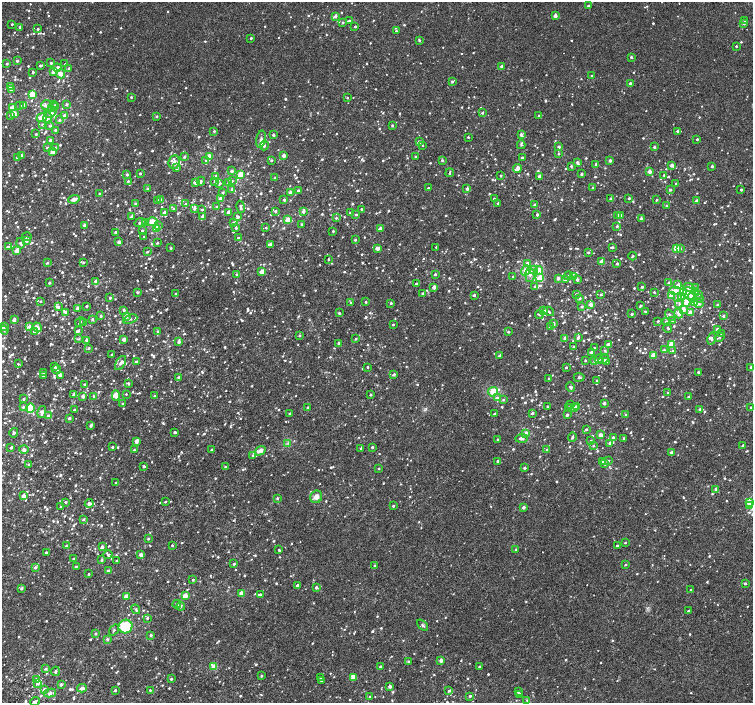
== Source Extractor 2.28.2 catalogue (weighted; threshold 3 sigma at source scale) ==
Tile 7 of 4 x 4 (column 3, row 2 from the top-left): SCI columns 3063-4563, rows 3023-4423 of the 6113 x 6113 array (HDU 1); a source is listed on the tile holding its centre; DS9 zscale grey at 2 x 2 block average (1 PNG px = mean of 2 x 2 image px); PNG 755 x 705 px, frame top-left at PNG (2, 2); each listed source drawn as its Kron ellipse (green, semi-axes under 4 px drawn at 4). Shown black and unused: <1% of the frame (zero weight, under 2 of 3 exposures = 3% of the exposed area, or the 3 px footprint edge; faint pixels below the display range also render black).
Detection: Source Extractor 2.28.2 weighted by HDU 2 'WHT'; one run over the whole footprint, this tile lists its part. Background 0.00133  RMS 0.0029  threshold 0.0128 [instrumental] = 3 sigma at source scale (4.5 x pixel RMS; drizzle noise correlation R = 1.50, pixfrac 1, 0.0396/0.0396 arcsec/px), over >= 5 px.
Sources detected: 1420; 1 cosmic-ray / hot-pixel residue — neither listed nor drawn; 7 coinciding with a brighter row at this scale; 38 inside a brighter listed object's ellipse — not listed separately; of the other 1374, all 500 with FLUX_AUTO >= 0.736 (the completeness limit of this list) listed and drawn (874 fainter detections not listed), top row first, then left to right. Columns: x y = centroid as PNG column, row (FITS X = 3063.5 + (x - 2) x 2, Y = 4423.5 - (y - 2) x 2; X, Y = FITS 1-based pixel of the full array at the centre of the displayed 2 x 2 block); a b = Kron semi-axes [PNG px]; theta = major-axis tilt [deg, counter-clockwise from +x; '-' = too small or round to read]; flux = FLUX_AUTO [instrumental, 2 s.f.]
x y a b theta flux
588 6 2 2 - 1.3
335 16 4 3 - 2.3
555 16 2 2 - 4.5
349 20 3 3 - 0.82
745 20 3 2 - 0.8
343 22 3 3 - 0.76
744 23 3 3 - 1.3
12 24 2 2 - 0.76
20 27 2 2 - 1.7
355 27 2 2 - 0.95
38 29 2 2 - 0.98
396 31 3 3 - 0.85
251 38 2 2 - 1
419 40 3 3 - 0.81
736 46 2 2 - 0.96
631 57 2 2 - 1.4
17 61 2 2 - 1.5
51 63 2 2 - 1
7 64 2 2 - 1.5
65 64 3 2 - 0.82
40 66 3 2 - 1.5
502 66 2 2 - 2.6
57 68 4 2 - 2.6
69 68 3 3 - 0.8
33 72 2 2 - 1
54 72 3 3 - 3.2
61 74 4 4 - 2.9
592 76 2 2 - 0.81
452 81 3 2 - 1.1
630 83 2 2 - 2
11 87 4 3 - 6
11 90 3 2 - 1.7
32 94 3 3 - 17
131 97 2 2 - 0.87
347 98 2 2 - 0.75
66 104 2 2 - 1.7
24 105 3 2 - 2.1
20 106 3 3 - 0.79
47 106 6 5 - 3.6
53 106 6 4 61 1.8
56 106 3 2 - 6.8
12 108 3 2 - 6
50 112 7 5 38 4.3
14 113 3 2 - 5.8
482 113 2 2 - 1.3
11 115 2 2 - 2.6
65 116 3 3 - 3
156 116 2 2 - 0.89
539 116 2 2 - 0.97
42 117 5 3 - 7.8
47 118 6 4 87 2.6
59 120 4 3 - 0.97
42 125 3 3 - 1.3
392 125 2 2 - 1.1
49 126 4 3 - 0.78
55 130 3 3 - 0.76
214 131 3 3 - 0.93
678 131 2 2 - 1.9
36 134 2 2 - 0.95
521 134 2 2 - 2.7
273 135 2 2 - 2.2
468 137 2 2 - 0.92
261 139 9 4 79 2.9
697 139 2 2 - 0.95
50 140 2 2 - 2.9
419 142 2 2 - 2.2
264 145 5 3 - 1.7
422 145 2 2 - 0.8
521 145 4 3 - 0.88
559 147 2 2 - 1.7
654 147 2 2 - 1.5
47 148 3 3 - 0.76
55 148 3 3 - 1.1
53 151 3 2 - 6.5
558 154 2 2 - 1
22 155 3 2 - 1.6
284 156 2 2 - 4.8
184 157 3 2 - 1.5
209 157 3 2 - 12
415 157 2 2 - 1
522 157 2 2 - 1.1
17 158 2 2 - 1.9
206 160 4 3 - 0.85
271 160 3 3 - 0.95
442 160 2 2 - 1.2
610 160 3 2 - 2
174 162 7 5 80 2.7
577 162 3 3 - 1.3
596 164 3 2 - 1.5
672 165 2 2 - 3
571 166 2 2 - 1.1
712 166 2 2 - 1.7
177 168 3 2 - 1.3
517 168 4 3 - 4
232 171 2 2 - 1.7
649 171 2 2 - 4.9
140 173 2 2 - 0.96
450 173 4 2 - 1.1
127 174 3 2 - 1.3
582 174 2 2 - 1.4
241 175 3 3 - 20
664 175 2 2 - 0.77
216 176 3 2 - 1.8
501 176 2 2 - 0.95
539 177 2 2 - 4.3
275 178 2 2 - 0.88
128 181 2 2 - 0.86
201 181 4 2 - 0.83
215 181 2 2 - 3.1
232 181 3 2 - 0.77
195 182 2 2 - 4.9
220 183 2 2 - 1.4
228 183 3 3 - 1.4
676 184 2 2 - 1.1
148 188 3 3 - 1.2
428 188 2 2 - 0.86
593 188 2 2 - 1.3
232 189 3 3 - 1.9
467 189 2 2 - 2.7
298 190 3 2 - 0.88
670 190 3 2 - 1.2
741 190 2 2 - 1.1
223 192 3 2 - 1.2
290 193 2 2 - 2.9
100 194 4 3 - 0.8
221 198 3 2 - 5.9
629 198 2 2 - 0.91
74 199 6 4 17 3.2
494 199 2 2 - 1.1
611 199 2 2 - 1.1
161 200 3 3 - 0.77
284 200 3 3 - 1.3
657 200 3 2 - 0.74
158 201 3 2 - 1.4
697 201 2 2 - 2.4
135 203 3 2 - 0.79
498 203 2 2 - 0.98
186 204 3 2 - 1.2
535 205 2 2 - 1.7
667 206 2 2 - 1.2
217 207 3 3 - 0.94
241 207 6 2 -79 1.3
194 208 3 3 - 1.7
173 209 3 3 - 1.3
202 209 3 2 - 0.94
361 209 2 2 - 0.99
275 211 2 2 - 1.3
303 211 4 2 - 2.2
164 212 3 2 - 1.9
228 212 2 2 - 2.8
350 213 3 3 - 0.98
356 215 2 2 - 1
537 215 2 2 - 1.5
618 215 3 2 - 0.85
621 215 2 2 - 1.2
132 217 2 2 - 2.2
203 217 2 2 - 3.6
238 217 3 3 - 1.4
336 218 3 3 - 0.91
641 218 2 2 - 2.1
288 220 3 3 - 13
152 222 5 3 - 7.1
140 223 6 3 23 1.5
146 223 3 3 - 0.86
233 223 3 3 - 1.3
84 225 2 2 - 2.5
302 225 2 2 - 1.4
158 226 3 3 - 1.3
617 226 3 2 - 0.99
266 227 3 3 - 0.74
236 228 3 2 - 1.6
156 229 3 2 - 14
380 229 2 2 - 4.7
142 230 2 2 - 1
333 231 2 2 - 0.85
116 232 2 2 - 2.5
27 236 4 4 - 0.89
144 237 2 2 - 0.93
238 238 2 2 - 0.79
355 240 2 2 - 1.1
27 241 4 3 - 1.8
119 242 2 2 - 4.1
20 243 5 3 - 1.5
157 243 2 2 - 1
270 244 3 2 - 1.9
8 247 3 3 - 0.86
436 247 2 2 - 0.75
612 247 4 2 - 1.1
171 248 2 2 - 0.9
377 248 4 2 - 3.7
676 248 3 2 - 13
680 249 3 3 - 1.1
17 250 3 2 - 8.6
147 252 3 3 - 0.76
588 252 3 2 - 1.1
633 256 4 2 - 0.84
328 259 3 2 - 0.77
83 262 3 3 - 0.74
602 262 3 2 - 10
47 263 3 2 - 0.91
527 263 4 3 - 1.7
617 264 2 2 - 1.4
526 270 5 3 - 12
534 270 4 4 - 1.2
539 271 4 3 - 7.9
261 272 3 3 - 2.1
236 274 3 3 - 1
435 274 2 2 - 1.6
530 275 7 5 88 3.1
568 276 4 2 - 1.2
574 276 3 3 - 0.88
513 277 2 2 - 5.5
540 278 3 3 - 7.6
558 278 2 2 - 2.7
565 279 3 3 - 1.6
577 279 3 2 - 2.1
96 281 3 3 - 1.9
49 283 2 2 - 1.6
669 283 2 2 - 1.8
416 284 2 2 - 1.6
678 285 3 3 - 3.1
434 287 2 2 - 4.2
535 287 3 3 - 1.2
642 287 2 2 - 1.3
689 287 5 3 - 4
695 288 3 3 - 1.2
675 291 6 4 -3 6
137 292 2 2 - 1.4
654 292 2 2 - 1
695 292 3 3 - 3
422 293 3 2 - 1.1
684 293 3 3 - 23
689 293 6 5 - 3.7
175 294 2 2 - 0.76
576 294 3 2 - 0.79
474 295 3 2 - 0.83
601 295 2 2 - 0.86
698 295 3 3 - 0.85
671 296 3 2 - 6.9
677 297 4 4 - 1.3
682 297 4 3 - 7.2
692 297 4 3 - 10
110 298 2 2 - 1
580 298 2 2 - 1.3
699 298 3 3 - 1.1
40 301 2 2 - 0.81
366 302 2 2 - 0.96
686 302 4 3 - 5.1
351 303 3 3 - 1.1
391 303 2 2 - 1.1
694 303 3 3 - 10
699 303 5 3 - 1.7
590 304 3 2 - 4.6
679 304 5 3 - 1.4
641 305 3 2 - 0.96
717 305 3 3 - 0.78
86 306 2 2 - 1.1
582 306 3 3 - 0.98
58 307 3 3 - 1.7
78 309 3 3 - 2.5
683 309 3 3 - 5.6
124 310 2 2 - 1.4
543 311 4 2 - 3.7
549 311 5 3 - 0.91
65 312 3 3 - 2
646 312 3 2 - 0.78
690 312 3 3 - 2.6
339 313 2 2 - 1.2
679 313 5 3 - 4.7
539 314 4 2 - 0.77
632 314 2 2 - 1.2
670 315 6 3 -53 1.2
101 316 2 2 - 1.4
126 316 3 2 - 3.3
723 316 3 2 - 1.2
92 319 3 3 - 1.1
130 319 7 3 21 1.2
14 320 2 2 - 3.6
673 320 3 3 - 2.3
658 321 2 2 - 1
80 322 5 3 - 0.97
666 322 4 3 - 1.4
84 323 2 2 - 0.89
554 323 4 3 - 1.1
393 324 2 2 - 0.76
3 326 3 2 - 3.5
29 326 3 2 - 3.2
37 327 5 3 - 5.4
550 327 4 3 - 1.3
668 328 5 3 - 0.91
717 329 2 2 - 2.6
4 330 4 3 - 0.9
78 330 3 2 - 1.1
34 331 3 3 - 0.87
158 331 2 2 - 1.2
508 332 3 2 - 0.86
722 334 3 3 - 1
299 335 3 3 - 0.96
578 337 2 2 - 2.1
719 337 5 3 - 0.86
565 338 2 2 - 4.4
79 339 3 3 - 0.81
124 339 2 2 - 4.4
356 339 3 2 - 0.92
712 339 6 3 78 1.2
87 340 2 2 - 2.7
179 342 3 2 - 2.1
339 343 3 2 - 1.5
608 345 3 2 - 4.3
672 345 3 3 - 14
573 347 3 2 - 0.75
89 348 2 2 - 1.1
594 348 2 2 - 0.76
605 350 4 3 - 0.91
664 350 3 2 - 1.1
673 351 2 2 - 0.74
592 352 3 2 - 3.1
112 354 2 2 - 1.3
653 355 3 2 - 9.4
499 356 2 2 - 2.1
599 359 4 3 - 0.85
604 359 6 3 28 2.1
585 360 2 2 - 0.85
136 361 3 2 - 1
595 361 3 2 - 2
607 362 3 2 - 2.2
120 363 8 4 58 2
18 364 2 2 - 0.83
55 367 2 2 - 1.3
368 367 2 2 - 0.99
566 367 2 2 - 0.98
751 367 2 2 - 0.99
57 369 4 3 - 0.93
43 372 2 2 - 0.8
698 372 2 2 - 1
394 374 3 2 - 1.3
60 375 2 2 - 2.7
43 376 2 2 - 0.91
178 377 2 2 - 1.7
579 377 5 3 - 0.91
549 378 2 2 - 1
597 381 3 2 - 0.83
128 383 3 2 - 0.95
84 384 2 2 - 0.84
570 387 5 3 - 1.1
493 392 5 4 - 12
668 393 2 2 - 1
126 394 2 2 - 0.8
73 395 4 3 - 0.86
116 395 5 4 - 4.3
370 395 2 2 - 0.99
83 396 2 2 - 3
94 396 3 3 - 0.92
155 396 2 2 - 1.4
688 397 2 2 - 0.93
497 398 4 3 - 1.7
23 399 3 3 - 1.1
503 400 3 3 - 0.96
123 403 2 2 - 0.85
604 403 2 2 - 2.2
571 405 3 3 - 0.81
547 406 2 2 - 0.77
23 407 4 3 - 0.99
577 407 3 2 - 4
751 407 2 2 - 0.94
30 408 5 4 - 22
308 408 2 2 - 2
568 408 3 2 - 2
574 408 2 2 - 4.2
700 409 3 3 - 1.3
74 410 2 2 - 1.1
42 412 6 4 77 2.7
289 413 2 2 - 0.88
532 413 2 2 - 1.8
494 414 3 2 - 0.86
48 415 3 2 - 1.6
567 415 2 2 - 1.6
625 415 2 2 - 0.94
69 418 2 2 - 1.6
91 425 4 2 - 1.4
586 429 3 2 - 0.87
175 432 2 2 - 1.2
14 433 5 4 - 1.3
526 433 3 3 - 2.1
601 435 2 2 - 4.7
572 437 4 2 - 1.3
613 437 3 3 - 1.2
522 438 6 3 4 1.9
624 438 2 2 - 0.9
497 439 2 2 - 0.87
136 441 3 2 - 4.7
591 441 3 3 - 0.86
288 443 4 2 - 0.76
610 443 3 2 - 1.7
743 445 2 2 - 1.3
593 446 3 2 - 0.97
11 447 3 2 - 1.3
112 447 2 2 - 1.1
372 447 2 2 - 1.1
361 448 3 2 - 1
24 449 4 4 - 2
134 450 2 2 - 1.3
211 450 3 2 - 0.87
547 450 3 3 - 1
260 451 5 3 - 4.7
672 453 2 2 - 4
252 455 3 3 - 0.77
498 461 2 2 - 2.2
602 461 2 2 - 2
608 461 3 3 - 1.2
29 464 3 3 - 0.85
605 464 3 2 - 2
144 466 2 2 - 1.5
225 467 3 3 - 0.97
379 468 2 2 - 0.93
524 468 2 2 - 1.4
116 483 2 2 - 0.74
716 489 2 2 - 3.3
24 496 2 2 - 7.1
316 497 6 5 - 3.3
277 498 2 2 - 1.1
65 502 3 3 - 0.79
165 502 2 2 - 0.84
749 502 3 3 - 9.9
89 504 4 3 - 2.5
750 505 4 4 - 1.9
61 506 4 3 - 1
393 506 2 2 - 1.2
524 507 2 2 - 2.6
84 519 3 3 - 0.89
148 539 3 2 - 0.95
625 543 2 2 - 0.8
172 545 2 2 - 0.86
67 546 2 2 - 2
617 546 2 2 - 1.3
102 547 3 2 - 2.5
516 549 2 2 - 1.3
279 550 2 2 - 1.2
46 552 2 2 - 1.2
108 555 5 3 - 0.85
141 555 3 2 - 3.4
74 559 3 2 - 1.1
102 560 2 2 - 1
116 561 2 2 - 0.97
234 564 2 2 - 0.93
625 565 3 2 - 0.8
375 566 2 2 - 1.1
35 567 4 3 - 1.1
76 567 3 3 - 0.78
108 571 3 3 - 1.9
89 574 2 2 - 0.94
193 580 3 2 - 0.98
745 584 3 3 - 0.75
297 585 2 2 - 2.4
316 587 3 3 - 1.8
21 588 3 3 - 1.3
691 590 2 2 - 0.76
242 593 3 2 - 6.7
260 595 3 2 - 2.3
126 596 2 2 - 5.2
185 596 2 2 - 8
177 604 4 3 - 0.91
181 606 4 4 - 1.1
136 609 5 3 - 0.87
688 611 2 2 - 0.93
147 618 3 2 - 0.93
423 625 6 3 -43 1.1
125 627 7 6 - 28
114 630 6 3 55 0.93
95 634 2 2 - 1.1
151 635 2 2 - 1.6
107 639 3 3 - 0.96
409 661 2 2 - 0.8
441 661 2 2 - 3.7
479 666 2 2 - 0.89
214 667 3 2 - 10
381 667 2 2 - 2.3
46 669 3 3 - 1.2
55 671 5 3 - 1.3
261 676 2 2 - 0.84
354 677 4 3 - 6.3
320 678 3 2 - 0.75
37 679 3 3 - 1.4
171 679 2 2 - 1.1
321 680 3 2 - 0.77
38 683 3 3 - 2.6
61 684 3 2 - 1.4
390 686 2 2 - 2.2
82 688 5 3 - 2.3
44 689 2 2 - 2.5
115 690 2 2 - 1.3
150 690 2 2 - 0.85
449 691 4 2 - 0.98
518 691 2 2 - 2
50 693 6 3 12 1.8
520 694 3 3 - 0.94
470 696 3 2 - 0.87
369 697 2 2 - 0.77
527 700 4 3 - 0.91
35 701 5 2 - 0.98
Diffuse or blended objects may show on this block-average render without a row.